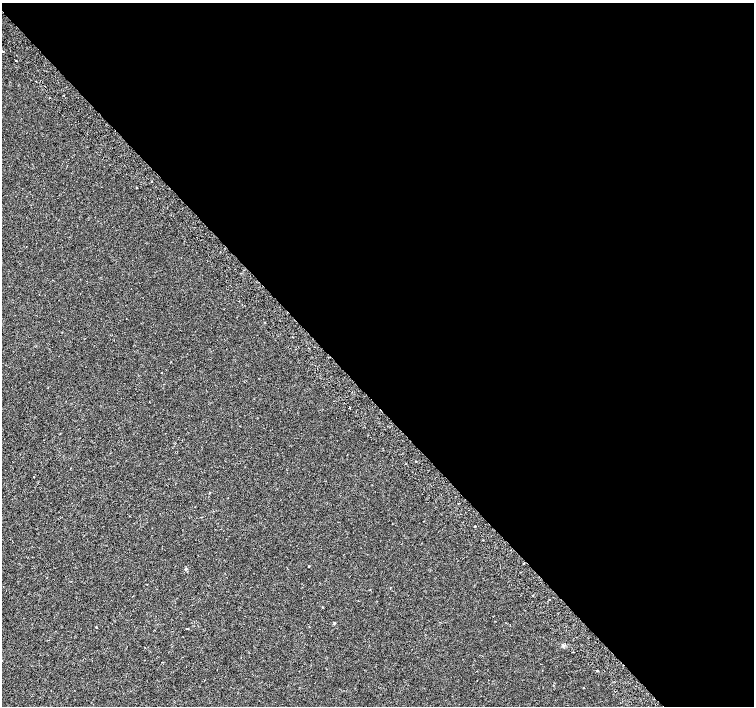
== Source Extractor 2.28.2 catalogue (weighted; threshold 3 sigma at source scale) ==
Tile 8 of 4 x 4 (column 4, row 2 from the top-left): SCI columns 4569-6072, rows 3067-4473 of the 6117 x 6075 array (HDU 1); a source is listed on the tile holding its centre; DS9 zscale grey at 2 x 2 block average (1 PNG px = mean of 2 x 2 image px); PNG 756 x 708 px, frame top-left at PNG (2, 3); no overlay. Shown black and unused: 57% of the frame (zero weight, under 2 of 3 exposures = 3% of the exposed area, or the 3 px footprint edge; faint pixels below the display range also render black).
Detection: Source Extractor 2.28.2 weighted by HDU 2 'WHT'; one run over the whole footprint, this tile lists its part. Background 1.89e-04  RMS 0.0041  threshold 0.0183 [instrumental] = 3 sigma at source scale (4.5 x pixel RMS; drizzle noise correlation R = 1.50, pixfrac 1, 0.0396/0.0396 arcsec/px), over >= 5 px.
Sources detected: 19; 3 cosmic-ray / hot-pixel residue — not listed; the other 16 listed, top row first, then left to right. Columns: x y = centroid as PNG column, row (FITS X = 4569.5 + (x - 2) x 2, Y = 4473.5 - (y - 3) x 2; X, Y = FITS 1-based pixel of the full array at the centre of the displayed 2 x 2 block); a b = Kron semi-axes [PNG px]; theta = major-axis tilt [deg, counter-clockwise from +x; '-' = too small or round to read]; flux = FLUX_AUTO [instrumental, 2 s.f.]
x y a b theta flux
3 51 2 2 - 2.1
16 60 2 2 - 1.3
36 82 2 2 - 2.8
64 95 2 2 - 0.54
152 182 2 2 - 1.8
136 188 2 2 - 0.52
239 301 2 2 - 0.48
416 461 2 2 - 1.7
475 526 2 2 - 1.3
309 566 2 2 - 0.5
186 569 4 3 - 1.1
549 600 2 2 - 0.71
334 623 3 3 - 0.7
96 627 2 2 - 2.5
187 629 2 2 - 1.1
145 647 2 2 - 1.2
Diffuse or blended objects may show on this block-average render without a row.